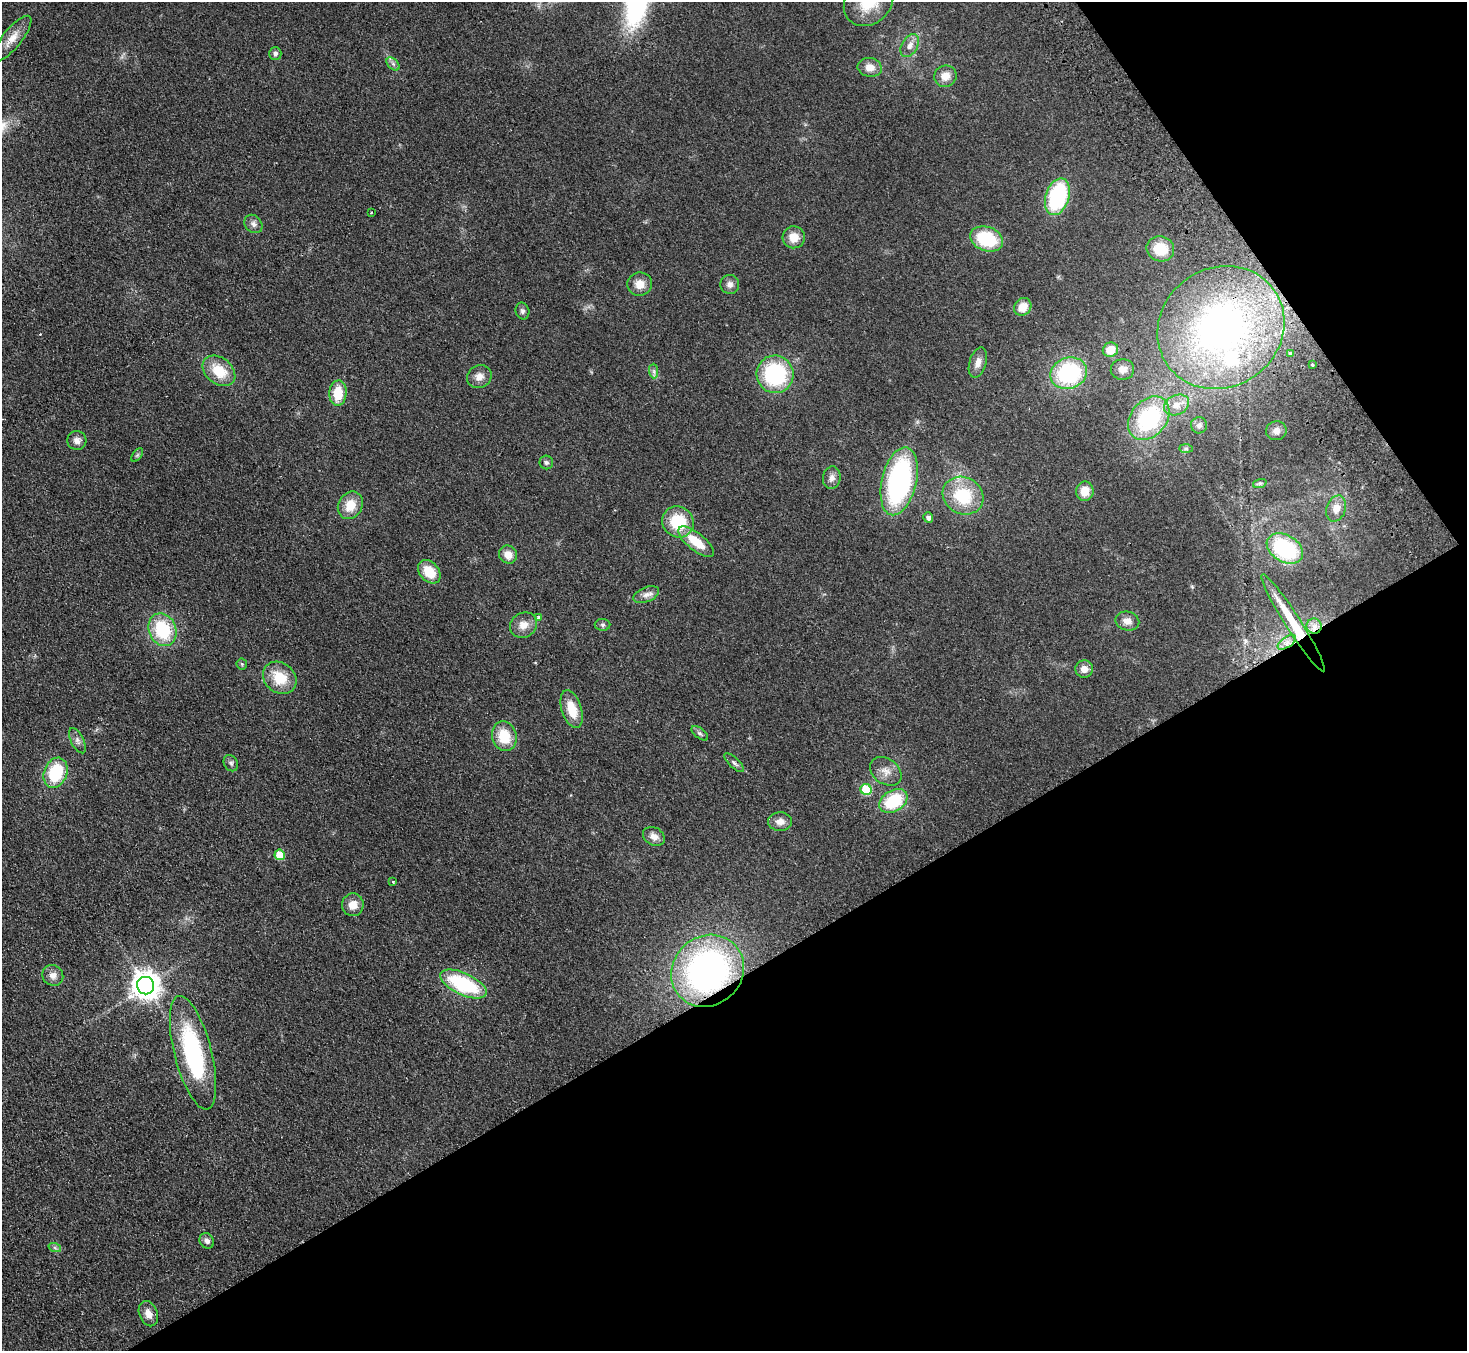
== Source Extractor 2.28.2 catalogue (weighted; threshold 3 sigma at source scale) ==
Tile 12 of 4 x 4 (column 4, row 3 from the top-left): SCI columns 4445-5909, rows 1543-2891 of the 5958 x 5920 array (HDU 1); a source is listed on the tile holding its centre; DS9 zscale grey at full resolution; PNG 1469 x 1353 px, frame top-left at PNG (2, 2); each listed source drawn as its Kron ellipse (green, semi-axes under 4 px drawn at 4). Shown black and unused: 33% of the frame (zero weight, under 2 of 3 exposures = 3% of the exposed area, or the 3 px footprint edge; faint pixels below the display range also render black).
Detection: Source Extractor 2.28.2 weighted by HDU 2 'WHT'; one run over the whole footprint, this tile lists its part. Background 0.113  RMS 0.012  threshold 0.0527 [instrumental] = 3 sigma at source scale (4.5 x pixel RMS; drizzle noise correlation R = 1.50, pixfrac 1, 0.05/0.05 arcsec/px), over >= 5 px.
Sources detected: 86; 1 inside a brighter listed object's ellipse — not listed separately; the other 85 listed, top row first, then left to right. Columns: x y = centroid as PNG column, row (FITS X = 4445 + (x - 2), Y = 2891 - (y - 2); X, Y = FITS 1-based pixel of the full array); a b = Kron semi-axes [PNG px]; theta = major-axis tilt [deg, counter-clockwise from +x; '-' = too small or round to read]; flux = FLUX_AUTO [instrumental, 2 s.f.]
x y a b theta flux
869 2 27 22 45 37
12 39 28 9 51 15
910 45 12 8 60 7.3
275 54 6 6 - 3.5
393 64 8 5 -45 3.1
870 67 12 9 -11 10
945 76 11 10 - 10
1057 197 19 11 73 110
371 212 2 2 - 0.98
253 224 10 8 -46 4.7
794 237 11 11 - 15
987 239 17 12 -20 57
1160 249 14 12 -20 28
640 284 12 11 - 13
730 284 9 9 - 6
1023 307 9 8 - 16
522 311 8 7 - 3.1
1221 328 65 59 36 390
1110 350 8 7 - 16
1290 353 3 3 - 9.6
978 363 16 8 73 8.5
1312 365 3 3 - 2.6
1122 369 12 10 3 7.6
219 371 18 13 -39 31
654 371 7 4 -89 2.6
1069 373 19 15 19 110
775 374 19 18 - 100
479 377 12 11 - 9
338 393 12 8 86 27
1177 405 13 9 26 10
1149 418 24 18 49 99
1199 425 8 8 - 3.9
1276 431 10 9 - 5.5
77 441 9 9 - 6.3
1186 449 7 4 0 1.7
137 455 8 4 53 1.8
546 462 7 6 - 2.8
832 478 11 9 83 6
899 481 35 17 77 210
1260 483 7 4 18 2.1
1085 491 10 8 81 16
963 496 21 18 -29 52
350 505 14 11 58 19
1336 508 13 9 71 10
928 517 5 5 - 4.2
678 522 16 15 - 43
696 542 22 8 -39 28
1285 548 19 13 -32 89
508 555 9 8 - 11
429 572 13 9 -47 24
646 595 13 7 22 6.4
538 617 4 4 - 2.7
1127 621 12 9 -14 8.5
1293 623 57 8 -57 47
523 625 14 12 32 11
603 625 8 6 0 2.6
1314 626 7 7 - 6
163 630 17 13 -68 63
1287 642 10 5 36 6.2
242 664 5 5 - 1.6
1084 669 9 8 - 7.9
280 678 18 15 -38 30
572 709 19 10 -72 25
700 733 10 5 -37 2.7
504 736 15 12 -74 31
77 741 14 6 -65 4.9
231 763 8 6 -59 3.2
734 763 12 5 -43 3.2
886 771 17 12 -37 12
56 773 15 11 69 54
866 789 5 5 - 52
893 801 15 10 32 57
780 822 12 9 1 8.6
654 836 11 9 -29 7.6
280 855 5 5 - 31
393 882 3 3 - 2.4
353 905 11 11 - 12
708 971 38 34 42 340
53 975 11 10 - 7.6
463 984 25 11 -25 88
146 986 9 8 - 1400
193 1053 58 18 -76 140
207 1241 8 7 - 4.7
55 1248 6 4 -19 2
148 1314 13 9 -67 9.4
Overlapping masked pixels (flux is a lower limit): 2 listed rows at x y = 1293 623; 708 971
Isophote crosses this tile's border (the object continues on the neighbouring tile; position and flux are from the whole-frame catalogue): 1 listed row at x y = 869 2